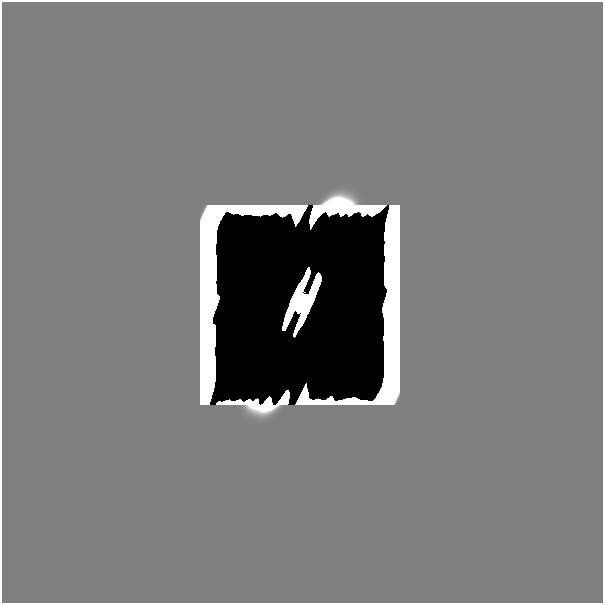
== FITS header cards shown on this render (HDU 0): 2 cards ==
NAXIS1  =                  601
NAXIS2  =                  601

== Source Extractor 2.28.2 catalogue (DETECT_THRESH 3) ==
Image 601 x 601 px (HDU 0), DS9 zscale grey, 1 PNG px = 1 image px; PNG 605 x 605 px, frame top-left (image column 1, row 601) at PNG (2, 2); no overlay
Background 0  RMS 6.8e-38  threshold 2.03e-37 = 3 sigma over >= 5 px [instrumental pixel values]
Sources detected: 18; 16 with non-positive FLUX_AUTO (blend fragments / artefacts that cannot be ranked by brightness) are not listed; the other 2 listed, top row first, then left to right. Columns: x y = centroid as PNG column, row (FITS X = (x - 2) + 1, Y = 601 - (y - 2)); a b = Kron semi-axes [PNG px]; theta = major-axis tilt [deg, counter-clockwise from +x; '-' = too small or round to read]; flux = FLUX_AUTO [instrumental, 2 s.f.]
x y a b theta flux
301 304 16 8 67 8.4e+00
286 394 6 3 68 3.3e-13
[16 non-positive-flux detections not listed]